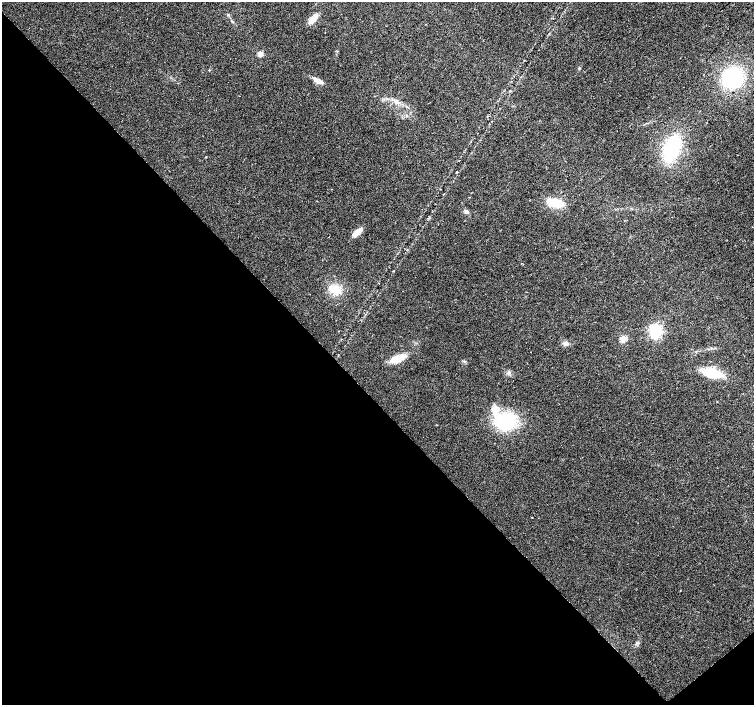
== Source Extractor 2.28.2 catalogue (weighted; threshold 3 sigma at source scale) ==
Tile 14 of 4 x 4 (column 2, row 4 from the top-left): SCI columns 1509-3011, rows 213-1618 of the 6018 x 5985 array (HDU 1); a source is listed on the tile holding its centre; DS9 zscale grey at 2 x 2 block average (1 PNG px = mean of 2 x 2 image px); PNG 756 x 707 px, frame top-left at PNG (2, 2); no overlay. Shown black and unused: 44% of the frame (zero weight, under 2 of 3 exposures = <1% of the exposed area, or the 3 px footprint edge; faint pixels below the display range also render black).
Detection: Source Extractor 2.28.2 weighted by HDU 2 'WHT'; one run over the whole footprint, this tile lists its part. Background 0.024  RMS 0.0063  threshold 0.0282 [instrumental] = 3 sigma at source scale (4.5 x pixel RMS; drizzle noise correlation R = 1.50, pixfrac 1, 0.0396/0.0396 arcsec/px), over >= 5 px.
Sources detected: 23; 1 cosmic-ray / hot-pixel residue — not listed; the other 22 listed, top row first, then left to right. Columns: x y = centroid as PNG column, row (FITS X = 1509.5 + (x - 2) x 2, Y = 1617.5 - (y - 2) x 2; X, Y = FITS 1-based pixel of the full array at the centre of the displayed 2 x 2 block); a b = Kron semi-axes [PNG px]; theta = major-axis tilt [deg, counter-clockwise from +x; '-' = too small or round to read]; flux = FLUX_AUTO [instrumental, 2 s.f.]
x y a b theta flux
313 19 11 5 44 17
260 54 5 5 - 6
732 78 17 16 - 120
318 81 9 4 -26 12
510 91 3 2 - 1.1
396 101 11 3 -31 5.1
671 148 18 9 69 150
206 157 2 2 - 0.78
457 172 2 2 - 1.2
555 203 12 6 -15 42
466 211 5 4 - 3.2
356 233 12 6 38 10
335 289 13 9 -20 25
655 331 4 4 - 360
623 338 3 3 - 53
566 343 6 4 3 5.1
398 359 14 6 21 27
509 373 5 2 - 1.7
711 373 17 8 -15 51
495 408 3 3 - 42
505 421 14 10 14 110
532 517 2 2 - 1.1
Diffuse or blended objects may show on this block-average render without a row.